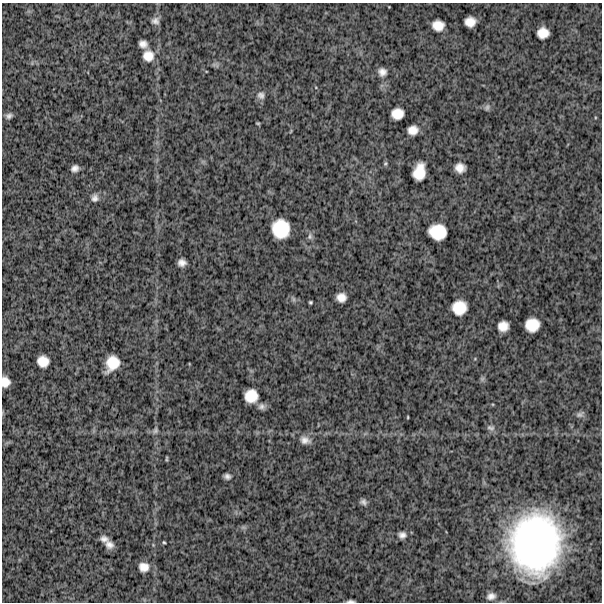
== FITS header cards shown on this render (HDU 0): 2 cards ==
NAXIS1  =                  600
NAXIS2  =                  600

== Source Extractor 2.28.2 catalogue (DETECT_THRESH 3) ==
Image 600 x 600 px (HDU 0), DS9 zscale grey, 1 PNG px = 1 image px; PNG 604 x 604 px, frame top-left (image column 1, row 600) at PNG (2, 3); no overlay
Background 1150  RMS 320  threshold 971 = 3 sigma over >= 5 px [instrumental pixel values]
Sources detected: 52; all 52 listed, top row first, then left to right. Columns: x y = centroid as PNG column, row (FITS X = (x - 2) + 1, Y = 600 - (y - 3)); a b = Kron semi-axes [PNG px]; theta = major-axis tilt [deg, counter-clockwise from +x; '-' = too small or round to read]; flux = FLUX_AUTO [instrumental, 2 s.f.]
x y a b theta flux
155 21 10 9 - 1.0e+05
470 22 10 9 - 2.3e+05
438 25 11 9 -8 2.6e+05
543 33 10 10 - 2.6e+05
143 44 8 7 - 1.3e+05
148 56 12 12 - 2.7e+05
215 65 13 4 -16 6.0e+04
382 72 10 9 - 1.3e+05
261 95 10 9 - 1.0e+05
487 107 9 7 54 6.6e+04
397 114 11 10 - 2.8e+05
9 116 8 7 - 7.6e+04
258 123 3 2 - 2.4e+04
413 130 9 8 - 2.1e+05
385 163 6 5 - 3.4e+04
75 168 7 6 - 1.0e+05
460 168 9 8 - 2.0e+05
419 172 16 10 77 4.3e+05
95 198 10 9 - 1.0e+05
281 229 17 15 -80 7.3e+05
438 232 16 13 -11 5.7e+05
310 236 9 7 83 6.7e+04
182 263 7 6 - 1.3e+05
341 297 9 8 - 1.9e+05
293 299 7 4 -89 3.8e+04
310 302 4 3 - 3.0e+04
459 308 13 12 - 4.5e+05
532 325 13 12 - 4.2e+05
503 326 10 9 - 2.3e+05
43 361 10 10 - 2.7e+05
112 363 15 11 60 4.5e+05
482 379 6 6 - 4.3e+04
5 382 10 7 -84 2.0e+05
251 396 12 11 - 3.9e+05
262 406 9 8 - 8.6e+04
580 414 10 7 19 6.9e+04
408 417 3 2 - 1.9e+04
491 428 12 7 -22 7.3e+04
155 430 9 6 64 6.1e+04
305 440 15 11 -13 1.7e+05
166 459 6 3 89 2.7e+04
227 476 7 5 -16 7.7e+04
363 502 8 7 - 7.0e+04
243 527 7 4 -18 4.2e+04
402 535 9 8 - 9.9e+04
104 539 8 6 -15 1.0e+05
164 542 3 2 - 2.3e+04
535 543 53 45 84 7.3e+06
109 545 9 7 -44 1.3e+05
144 567 10 9 - 1.9e+05
491 596 7 5 14 1.0e+05
351 601 7 2 0 5.1e+04
At the frame edge (FLAGS 8, measured only in part): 2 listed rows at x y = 5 382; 351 601